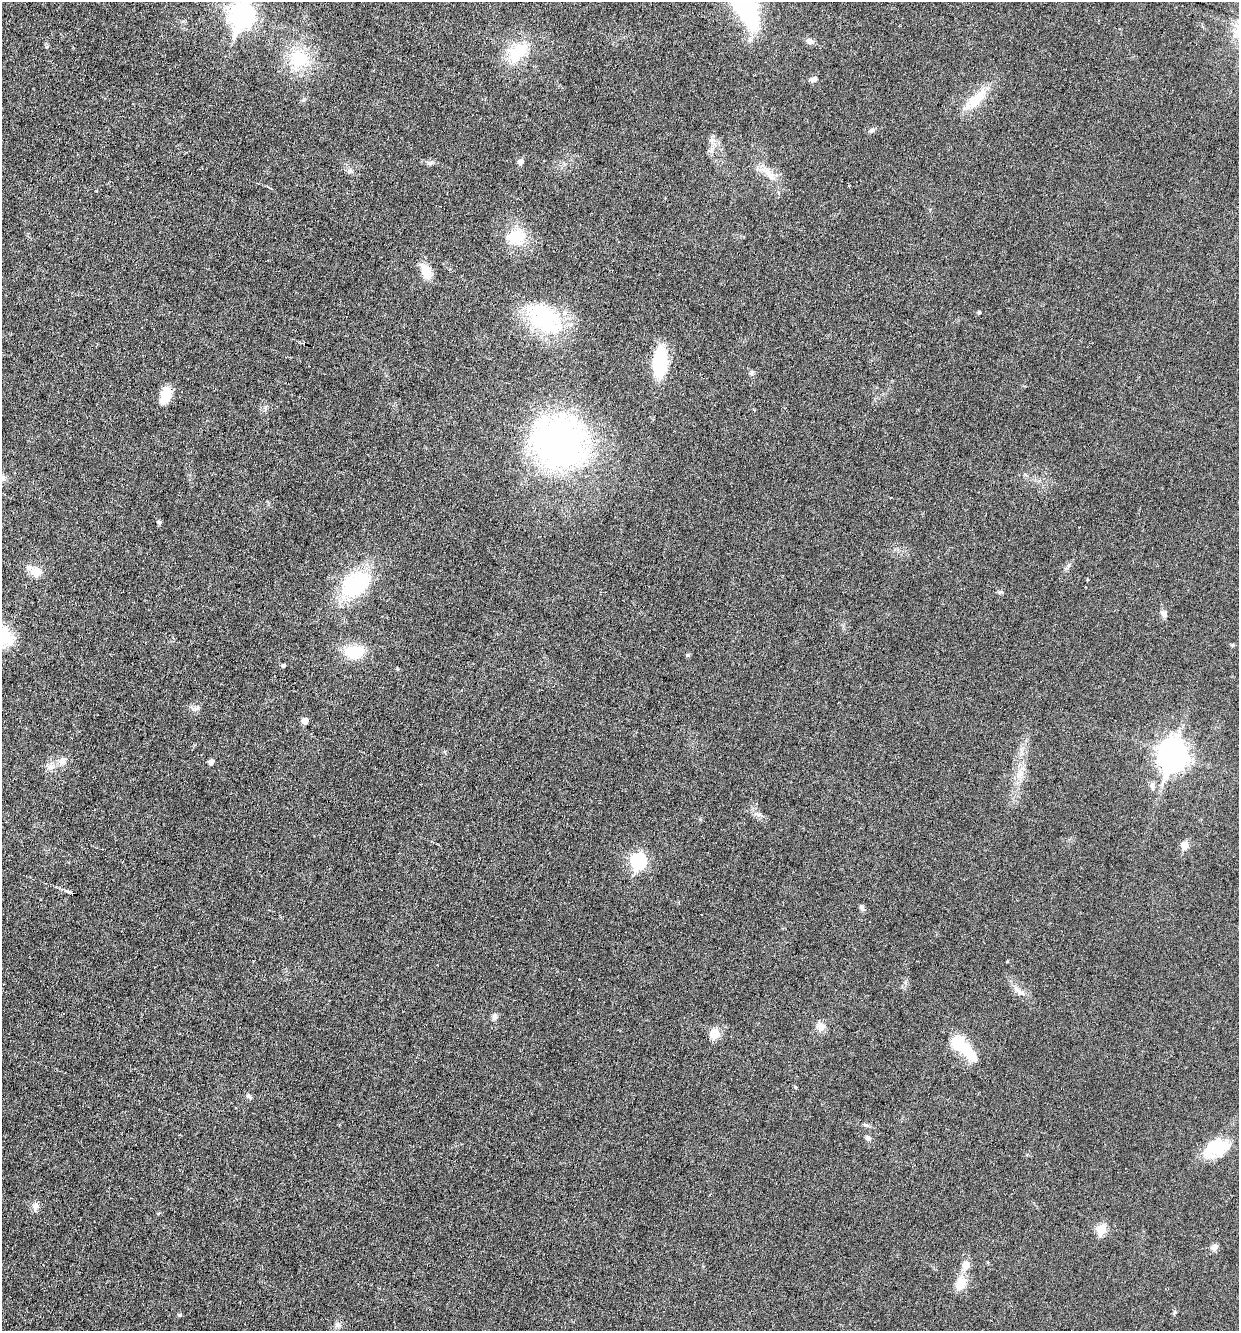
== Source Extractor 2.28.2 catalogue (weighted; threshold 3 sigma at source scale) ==
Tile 11 of 4 x 4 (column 3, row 3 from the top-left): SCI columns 2733-3969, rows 1330-2658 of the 5333 x 5318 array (HDU 1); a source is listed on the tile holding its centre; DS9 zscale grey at full resolution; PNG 1241 x 1333 px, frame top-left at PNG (2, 2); no overlay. Shown black and unused: <1% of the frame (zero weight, under 3 of 6 exposures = <1% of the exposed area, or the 3 px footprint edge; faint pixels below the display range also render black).
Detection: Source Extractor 2.28.2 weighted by HDU 2 'WHT'; one run over the whole footprint, this tile lists its part. Background 0.0321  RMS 0.0039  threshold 0.0159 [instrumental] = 3 sigma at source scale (4.09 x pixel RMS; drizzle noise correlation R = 1.36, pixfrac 0.8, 0.05/0.05 arcsec/px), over >= 5 px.
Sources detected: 60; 1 inside a brighter object's white glare — not listed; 1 inside a brighter listed object's ellipse — not listed separately; the other 58 listed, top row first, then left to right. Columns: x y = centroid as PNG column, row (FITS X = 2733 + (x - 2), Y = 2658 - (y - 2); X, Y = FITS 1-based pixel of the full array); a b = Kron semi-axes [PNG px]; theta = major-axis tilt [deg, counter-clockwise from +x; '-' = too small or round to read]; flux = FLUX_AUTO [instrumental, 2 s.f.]
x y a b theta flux
242 15 11 9 71 260
810 41 10 7 -16 1.5
517 52 35 20 42 14
299 59 28 24 -4 16
814 79 9 6 15 1.5
977 99 38 14 50 9.5
872 130 7 6 - 0.89
712 140 12 8 -78 2
431 162 7 4 19 0.78
520 162 7 6 - 1.3
351 171 9 4 -1 0.84
768 173 31 8 -55 5.1
516 237 27 22 21 12
426 271 21 11 -63 5.5
979 312 4 4 - 0.53
544 319 46 30 -39 33
660 362 24 11 85 25
751 373 6 6 - 0.78
165 396 17 9 70 8.5
559 443 43 40 -48 150
2 478 10 7 -56 1.6
159 522 5 5 - 0.78
36 572 13 10 -2 4.3
355 584 33 22 31 33
1164 613 9 7 -60 1.4
3 635 35 20 -44 16
1232 645 5 5 - 0.47
354 652 19 13 -1 13
687 655 6 4 20 0.54
283 666 4 4 - 0.82
197 708 9 5 27 1
305 721 5 5 - 3.6
1173 755 12 9 75 410
62 761 12 9 40 2.6
211 762 5 4 - 1.6
1020 773 15 10 77 4
1152 786 10 6 -82 1.2
758 814 8 4 0 0.96
1185 845 5 5 - 7.1
638 861 8 7 - 66
68 891 9 5 -20 1.1
862 907 7 5 -77 1.1
1020 992 17 6 -36 2.4
494 1017 9 6 72 1.1
821 1026 14 11 -87 2.6
715 1034 6 5 - 13
961 1046 30 18 -47 12
249 1096 8 5 -48 0.79
865 1125 9 3 -13 0.7
868 1138 7 6 - 1.1
1218 1147 30 21 19 13
35 1206 12 9 76 1.9
1101 1230 6 5 - 13
1214 1247 10 7 62 1.5
966 1265 6 6 - 5.6
961 1283 20 12 76 5.1
180 1315 5 4 - 0.63
338 1325 8 7 - 1.4
Isophote crosses this tile's border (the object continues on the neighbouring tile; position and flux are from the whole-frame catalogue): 3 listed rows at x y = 242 15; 2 478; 3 635
Unlisted compact peaks at least as high as the median listed source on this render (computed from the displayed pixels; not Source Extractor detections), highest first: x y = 1000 592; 1175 1312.